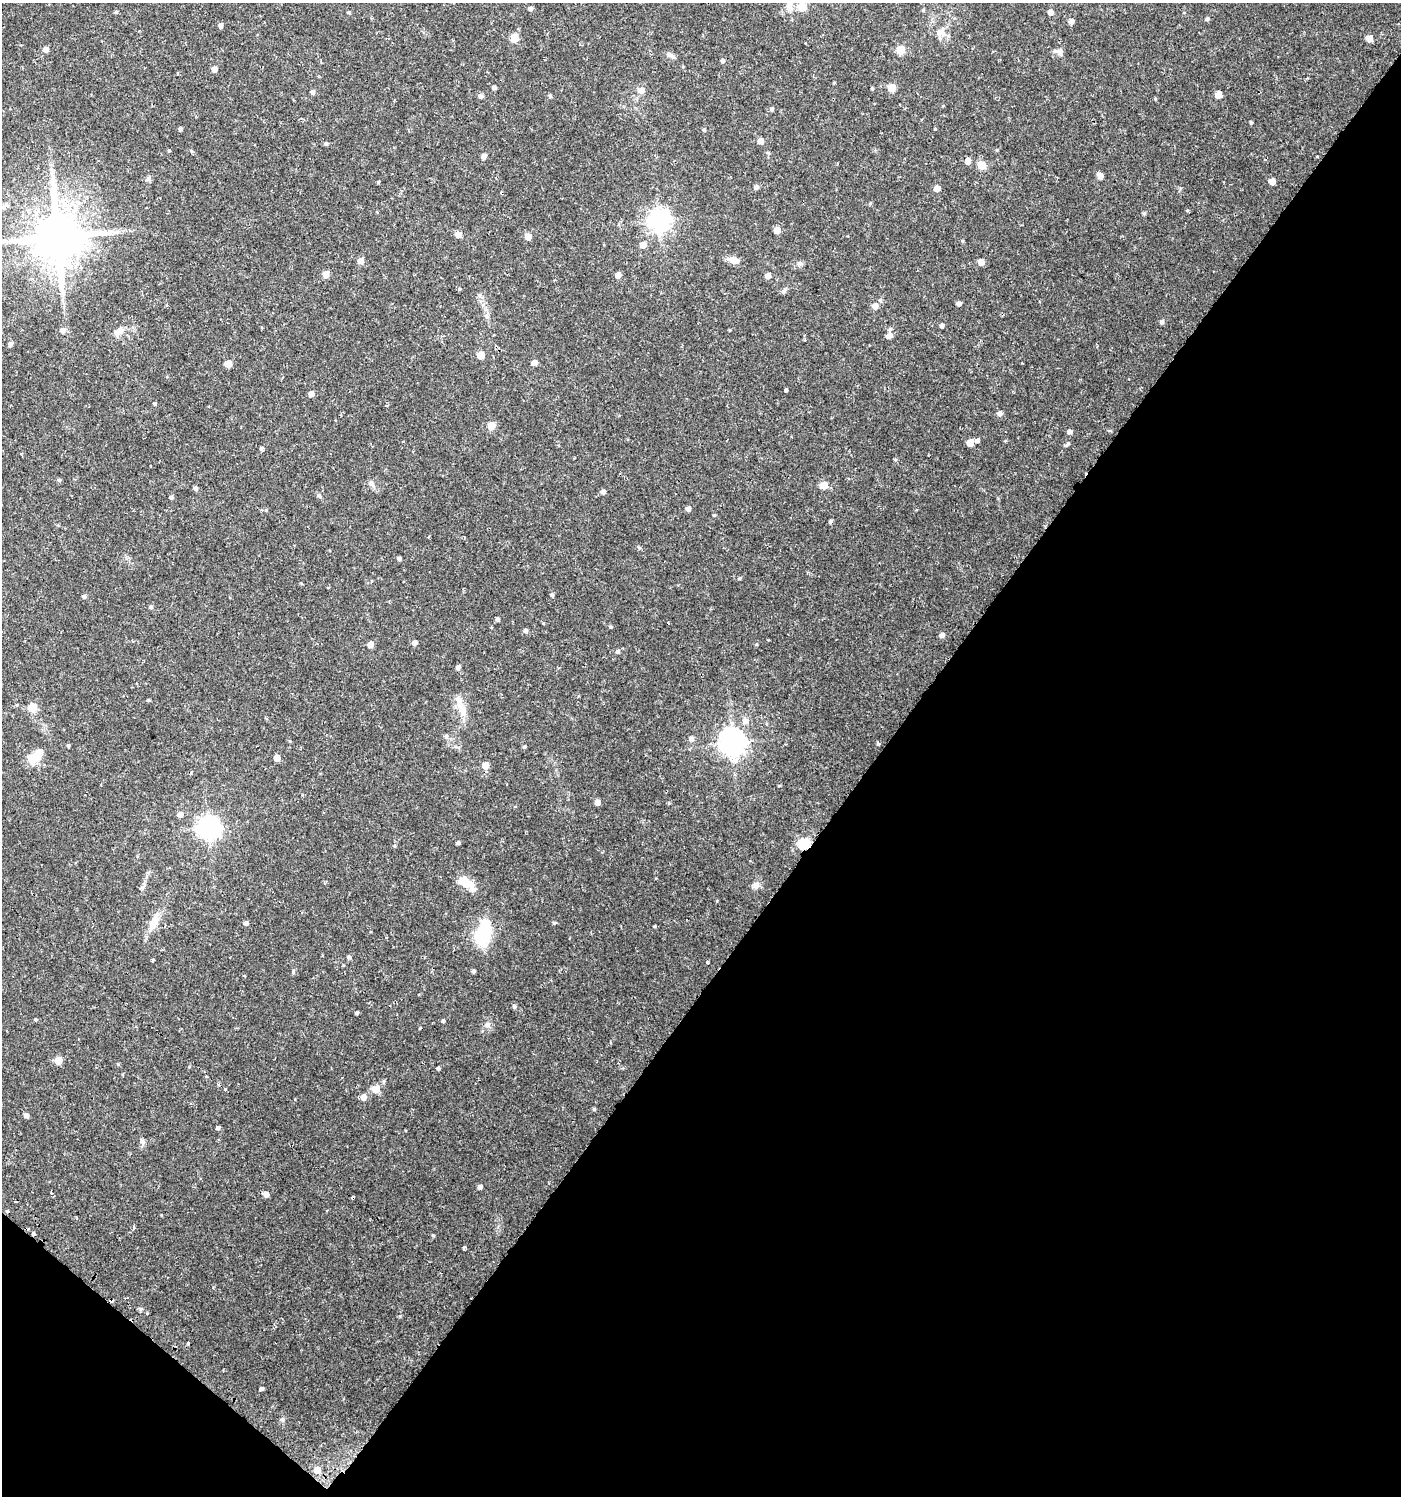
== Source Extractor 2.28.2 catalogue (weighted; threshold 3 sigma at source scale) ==
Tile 15 of 4 x 4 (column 3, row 4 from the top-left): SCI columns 3043-4441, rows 2-1495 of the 6033 x 6002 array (HDU 1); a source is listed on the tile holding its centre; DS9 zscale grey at full resolution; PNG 1403 x 1498 px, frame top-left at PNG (2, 3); no overlay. Shown black and unused: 39% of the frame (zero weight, under 2 of 3 exposures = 1% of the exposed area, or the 3 px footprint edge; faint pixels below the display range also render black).
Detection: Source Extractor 2.28.2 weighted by HDU 2 'WHT'; one run over the whole footprint, this tile lists its part. Background 0.0256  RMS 0.0039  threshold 0.0174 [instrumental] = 3 sigma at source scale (4.5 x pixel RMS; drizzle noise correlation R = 1.50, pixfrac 1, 0.0396/0.0396 arcsec/px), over >= 5 px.
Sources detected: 175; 2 inside a brighter object's white glare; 1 cosmic-ray / hot-pixel residue — not listed; the other 172 listed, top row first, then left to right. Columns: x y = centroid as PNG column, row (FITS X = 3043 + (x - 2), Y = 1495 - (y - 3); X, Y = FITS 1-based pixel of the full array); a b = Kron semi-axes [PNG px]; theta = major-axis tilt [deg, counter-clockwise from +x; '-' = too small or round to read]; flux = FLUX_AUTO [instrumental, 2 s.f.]
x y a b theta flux
789 5 11 7 67 1.9
802 7 5 5 - 13
530 8 5 4 - 1.1
116 12 4 4 - 0.55
349 12 4 4 - 0.48
1050 12 5 5 - 2.6
1207 19 5 4 - 0.83
1071 22 6 5 - 1.5
220 26 5 5 - 1.1
940 33 18 11 69 3.6
514 38 5 5 - 11
1369 38 5 5 - 5
806 44 3 3 - 1.2
46 49 5 5 - 2.4
900 50 5 5 - 10
1060 52 10 9 - 1.6
670 55 12 6 -25 1.4
722 61 5 4 - 0.79
214 69 5 5 - 2.5
318 76 3 3 - 0.38
834 83 4 3 - 0.31
494 88 4 4 - 1.2
891 88 5 5 - 8.4
872 89 4 4 - 0.36
641 90 7 6 - 2.5
312 92 5 5 - 1
1218 95 5 5 - 4.6
481 96 5 5 - 1.3
550 96 6 4 -46 0.48
771 109 5 5 - 0.75
1251 123 4 4 - 0.49
180 129 4 4 - 0.75
704 129 5 4 - 0.56
760 141 5 5 - 3.2
326 144 5 4 - 0.69
169 150 3 3 - 4.5
192 151 4 4 - 0.53
484 156 5 4 - 1.8
968 161 5 5 - 2.7
982 165 5 5 - 10
1100 176 6 5 - 2.2
149 179 7 6 - 1.1
1272 181 5 5 - 4.4
378 182 3 3 - 0.45
756 187 5 5 - 1.3
937 189 5 5 - 3.2
870 203 5 4 - 0.43
4 206 16 6 29 2.2
659 220 8 7 - 250
777 230 5 5 - 4
458 234 5 5 - 3.6
57 236 14 13 - 2200
528 237 5 5 - 4.1
643 245 5 5 - 3.7
733 260 7 5 -11 6.7
360 261 5 5 - 3.6
981 262 5 5 - 3.1
800 263 9 5 -7 0.97
325 274 5 5 - 4.2
618 275 5 5 - 2.8
768 276 5 4 - 2.8
459 289 4 3 - 0.72
784 291 7 5 60 1
880 300 5 5 - 0.71
959 304 5 4 - 1.2
875 306 6 5 - 2.8
1162 322 5 4 - 0.93
942 326 4 4 - 1.1
62 330 6 6 - 1.7
119 331 12 9 44 2.8
889 336 6 5 - 2.5
10 344 8 5 59 0.88
481 355 5 5 - 7.7
534 363 5 4 - 3.2
228 364 5 5 - 5.5
785 390 4 3 - 3.2
311 394 5 4 - 2.3
155 403 4 4 - 0.47
1000 413 5 5 - 1.5
491 426 5 5 - 8.3
1070 432 5 4 - 1.4
977 441 5 4 - 1.1
1005 441 5 3 - 0.33
970 443 5 5 - 5.6
1067 444 8 3 27 0.7
261 448 5 4 - 0.65
895 459 5 3 - 0.39
59 480 5 5 - 0.6
824 485 5 5 - 7.3
195 488 5 4 - 1
603 492 5 5 - 1.3
319 495 8 5 -49 0.76
171 497 5 5 - 0.76
688 509 4 4 - 1.7
714 515 5 4 - 0.39
831 521 5 4 - 0.71
639 548 5 4 - 0.56
399 558 4 4 - 0.96
739 578 5 4 - 0.46
552 595 6 4 -70 0.76
84 596 5 4 - 0.92
151 607 5 4 - 0.7
497 619 5 4 - 0.68
668 623 3 2 - 0.31
610 627 6 3 -8 0.44
526 631 5 5 - 0.99
942 635 5 5 - 1.7
414 643 5 4 - 1.8
370 644 5 5 - 3.5
618 651 5 5 - 0.85
458 667 5 4 - 1.2
148 700 4 3 - 0.53
33 707 5 5 - 12
462 709 25 10 -70 5.4
746 721 7 7 - 2.3
446 736 6 5 - 0.77
691 739 6 5 - 1.6
732 743 8 8 - 370
878 743 5 4 - 0.56
68 745 4 3 - 0.56
524 747 5 4 - 0.58
36 756 18 9 42 10
277 758 5 4 - 3.9
485 765 5 5 - 5.3
597 802 4 4 - 2.7
180 814 5 5 - 2.3
208 827 8 7 - 260
458 843 4 3 - 0.9
804 844 6 5 - 41
463 882 13 12 - 4.8
756 885 10 8 64 1.9
143 887 7 5 43 0.81
472 889 22 8 -80 2.3
154 922 24 11 62 5.4
246 923 4 4 - 1.4
555 923 5 3 - 0.51
654 926 3 3 - 0.37
483 933 30 16 74 19
349 957 5 5 - 0.77
153 960 4 3 - 0.88
707 962 3 3 - 0.47
473 971 4 4 - 0.72
293 972 5 4 - 0.56
514 1006 6 5 - 0.58
357 1013 3 3 - 0.59
36 1020 4 4 - 0.51
443 1021 4 4 - 0.59
488 1025 8 6 -35 1.2
420 1028 3 2 - 0.28
58 1061 5 5 - 7.3
118 1064 4 4 - 0.37
438 1068 4 3 - 0.78
225 1089 3 3 - 1.3
376 1089 5 5 - 9.1
363 1097 6 5 - 2.5
594 1109 4 4 - 0.45
26 1115 4 4 - 1.5
218 1128 4 4 - 0.92
143 1142 9 6 -59 1.2
480 1187 4 4 - 1.5
266 1194 5 5 - 2.6
353 1198 4 3 - 2.3
33 1234 4 3 - 2
433 1235 5 3 - 0.4
464 1248 3 3 - 2.7
127 1298 4 3 - 1
112 1301 4 3 - 2.1
132 1320 6 2 -28 2
188 1343 3 3 - 0.82
261 1389 4 4 - 0.89
282 1419 6 4 -71 0.6
317 1470 5 5 - 4.4
Overlapping masked pixels (flux is a lower limit): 5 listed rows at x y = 804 844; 353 1198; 33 1234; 112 1301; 132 1320
Isophote crosses this tile's border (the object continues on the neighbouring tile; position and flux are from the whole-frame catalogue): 2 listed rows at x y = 4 206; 57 236
Unlisted compact peaks at least as high as the median listed source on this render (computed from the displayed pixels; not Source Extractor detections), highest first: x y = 1144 213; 400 1316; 935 129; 1155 99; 962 241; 1187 210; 266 510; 756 644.